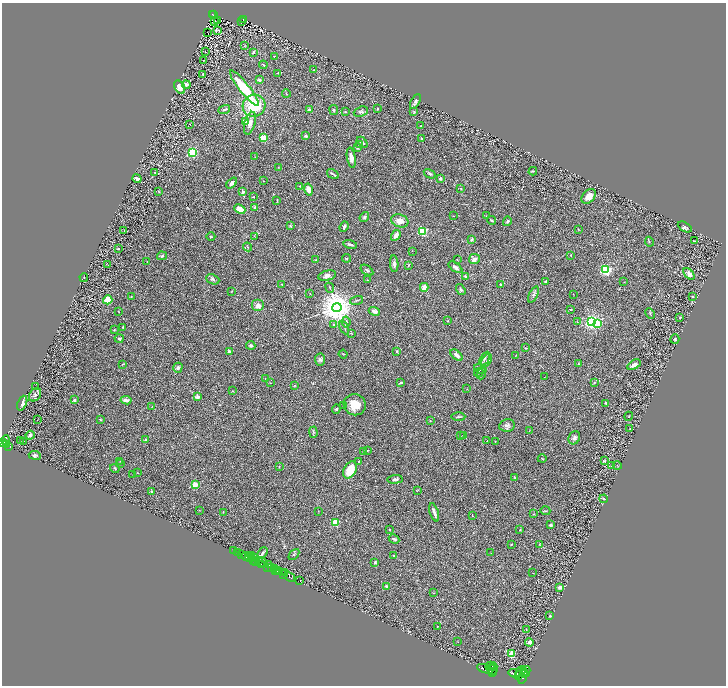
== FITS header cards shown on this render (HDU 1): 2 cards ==
NAXIS1  =                 1448
NAXIS2  =                 1367

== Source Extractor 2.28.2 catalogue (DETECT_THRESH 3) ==
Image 1448 x 1367 px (HDU 1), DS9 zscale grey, zoomed out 1/2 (1 PNG px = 2 x 2 image px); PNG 728 x 688 px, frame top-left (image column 1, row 1366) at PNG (2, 3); each listed source drawn as its Kron ellipse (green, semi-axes under 4 px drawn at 4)
Background 0.566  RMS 0.03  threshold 0.0898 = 3 sigma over >= 5 px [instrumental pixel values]
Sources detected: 315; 35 cannot appear on this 1/2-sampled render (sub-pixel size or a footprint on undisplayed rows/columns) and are neither listed nor drawn; the other 280 listed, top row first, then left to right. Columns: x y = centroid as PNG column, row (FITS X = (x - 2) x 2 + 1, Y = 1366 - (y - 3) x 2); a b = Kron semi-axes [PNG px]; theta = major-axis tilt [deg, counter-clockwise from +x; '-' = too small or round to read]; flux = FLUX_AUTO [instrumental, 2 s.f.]
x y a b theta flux
212 14 3 2 - 16
214 14 3 1 - 24
243 19 4 2 - 34
215 21 2 1 - 3.6
218 21 2 1 - 3.4
242 21 2 1 - 3.6
218 31 2 2 - 22
208 33 2 1 - 1.6
244 46 3 1 - 2.4
205 51 2 1 - 41
253 52 4 3 - 8.2
274 56 2 2 - 5.5
203 60 2 1 - 1.3
263 65 4 2 - 5.6
314 70 3 2 - 3.2
278 73 3 2 - 2.4
203 74 4 3 - 4.6
259 80 3 3 - 17
186 85 4 4 - 18
180 87 7 4 -60 36
244 88 22 5 -51 280
286 94 4 1 - 2.6
415 101 8 2 60 13
254 106 11 11 - 220
377 109 2 2 - 5.9
224 110 6 3 17 11
309 110 4 2 - 18
334 110 5 4 - 7.3
345 112 3 2 - 3.8
361 112 7 5 20 14
414 112 3 3 - 5.1
245 121 3 2 - 15
250 123 11 5 75 38
189 124 2 1 - 2.5
421 126 3 2 - 3.9
305 136 3 3 - 11
263 138 3 2 - 270
421 138 2 2 - 15
362 142 6 3 -45 14
359 145 3 3 - 4.9
357 148 3 3 - 7.6
192 153 3 3 - 690
255 157 3 2 - 2.2
351 158 10 4 -80 42
278 167 2 2 - 2.6
533 171 4 2 - 3.9
155 172 3 2 - 4.1
333 174 6 2 -33 11
430 174 6 3 -30 8
137 179 4 3 - 27
441 179 4 3 - 11
263 181 2 2 - 2
232 183 6 3 51 21
300 186 3 2 - 3.1
461 188 2 2 - 5.3
309 190 6 4 -77 52
159 191 3 2 - 2.7
243 192 4 3 - 13
589 196 8 6 46 49
253 197 2 2 - 3
277 200 4 2 - 4.5
255 207 3 3 - 11
240 209 6 4 -24 48
453 216 2 2 - 2.4
486 216 3 2 - 3
364 217 5 4 - 18
492 220 5 2 - 6.7
400 221 9 6 -18 46
507 221 5 4 - 11
290 226 4 3 - 5.6
344 227 5 2 - 13
685 227 7 4 -29 12
579 230 4 2 - 2.4
124 231 3 2 - 2
422 231 3 3 - 500
396 235 6 3 57 32
254 236 4 2 - 2.7
211 237 4 2 - 5.4
471 239 4 3 - 12
694 241 3 1 - 2.2
649 242 5 2 - 4
350 245 7 2 -14 12
247 247 5 3 - 5
118 248 3 2 - 4.6
412 251 2 2 - 1.7
571 255 3 2 - 3.7
162 256 5 4 - 8.8
347 258 4 3 - 5.6
457 259 2 2 - 2.3
474 259 5 5 - 30
316 260 3 3 - 3.7
147 261 2 2 - 3.5
107 264 3 2 - 1.5
394 264 8 4 -87 18
408 265 4 2 - 5.9
455 267 8 4 -37 18
367 270 7 3 -34 9.7
606 270 3 3 - 1000
689 274 7 4 -49 27
327 275 9 5 13 24
466 276 4 2 - 9.4
84 277 4 1 - 2.2
213 279 7 5 -21 11
367 280 2 2 - 3
545 282 3 2 - 4
624 282 2 2 - 1.9
282 284 3 2 - 4.7
500 284 3 2 - 4
424 287 4 3 - 47
330 288 5 2 - 4.8
461 290 6 4 -54 11
231 291 2 2 - 2.1
310 293 2 2 - 2.8
533 294 9 4 65 14
573 294 2 1 - 1.7
131 296 3 2 - 2.9
693 296 3 3 - 4.4
108 300 4 3 - 160
356 300 6 2 19 6.6
258 306 6 6 - 31
337 307 4 4 - 14000
570 309 4 2 - 4.3
374 311 6 4 -23 20
119 312 3 2 - 2.3
650 313 6 2 -64 4
680 318 3 1 - 2.9
448 321 3 3 - 5.3
346 322 5 4 - 12
577 322 3 2 - 3.2
592 322 3 3 - 2400
597 324 3 3 - 170
333 325 4 3 - 5.1
123 327 4 2 - 3.5
344 328 7 2 -65 6.4
114 330 3 2 - 4.3
351 333 4 2 - 2.7
119 338 4 3 - 9.1
675 339 5 4 - 9.3
251 345 5 4 - 8.9
525 348 3 2 - 3.3
397 351 2 2 - 14
229 352 2 2 - 64
343 354 4 2 - 3
456 355 7 4 -40 26
516 356 4 2 - 3.5
485 358 7 4 59 15
320 359 6 5 - 14
486 361 7 3 57 12
123 364 4 2 - 3.8
578 364 2 2 - 3.1
634 365 7 3 31 25
178 368 5 4 - 16
480 369 6 4 -20 12
479 372 5 4 - 9.9
481 373 6 3 72 7.8
545 377 4 1 - 1.7
265 379 2 2 - 3.9
594 382 3 3 - 5.3
270 383 3 2 - 2.4
401 383 4 3 - 8.1
295 385 4 2 - 2.9
36 387 2 1 - 1.4
467 389 2 1 - 1.3
233 391 2 2 - 4.9
35 395 7 5 50 18
198 397 3 3 - 21
74 400 2 2 - 43
126 400 5 3 - 35
22 403 8 4 67 27
606 403 3 2 - 6.1
355 405 11 10 - 81
152 406 2 1 - 1.5
344 406 3 3 - 6.2
336 409 4 3 - 6.8
629 416 5 2 - 4
458 417 7 2 -1 7.5
100 419 3 2 - 5.1
37 420 3 2 - 1.6
430 420 3 2 - 2.8
507 425 8 6 11 18
630 429 3 2 - 2.4
529 430 4 2 - 2.9
313 432 5 3 - 7.2
30 435 4 4 - 16
464 435 3 2 - 2.4
460 436 3 2 - 3.4
574 438 7 5 62 15
6 440 5 4 - 1200
145 440 3 2 - 4.1
20 441 2 1 - 2.9
487 441 2 1 - 2.3
495 441 3 2 - 1.9
3 442 2 2 - 910
23 442 2 1 - 8.8
7 444 4 2 - 310
9 446 3 2 - 280
367 451 3 2 - 3
363 452 2 2 - 8.9
35 455 6 4 -7 11
542 459 4 2 - 3.1
120 461 2 1 - 1.5
359 461 3 2 - 4.5
604 461 3 3 - 7.2
120 463 3 2 - 2.2
612 466 3 2 - 5.1
617 466 4 2 - 3.9
279 467 3 2 - 4.1
115 468 5 3 - 4.5
350 470 9 6 62 110
137 473 2 1 - 1.8
133 475 2 2 - 1.8
515 478 4 3 - 4.1
395 479 7 4 6 16
195 485 2 2 - 200
418 490 4 2 - 2.8
151 491 2 2 - 8.3
604 499 4 3 - 6.1
199 510 2 2 - 2.3
318 511 2 1 - 1.8
545 511 5 3 - 6.3
223 512 2 2 - 3
434 512 9 3 -72 26
533 514 3 2 - 3.4
472 516 3 2 - 3.9
335 522 3 3 - 300
550 525 3 3 - 15
389 530 2 2 - 3.2
520 530 2 2 - 4.4
394 539 5 3 - 12
511 544 3 2 - 3.3
539 545 2 2 - 2.9
233 551 3 1 - 90
238 553 2 1 - 260
262 553 6 2 51 9.9
491 553 2 2 - 1.6
294 554 6 4 47 7.4
242 555 2 2 - 780
394 555 3 2 - 3
246 556 4 2 - 180
251 556 2 1 - 23
250 557 2 1 - 120
254 558 2 1 - 540
254 560 4 2 - 110
259 560 3 1 - 320
255 561 2 1 - 260
263 562 5 2 - 820
375 562 3 3 - 12
262 564 2 1 - 350
269 564 3 2 - 400
267 567 2 1 - 530
271 568 2 1 - 170
274 568 3 2 - 1000
276 570 2 1 - 270
278 570 3 2 - 710
280 572 4 1 - 55
284 572 2 1 - 27
533 573 2 1 - 1.6
284 574 3 2 - 720
289 577 6 3 -37 1000
299 580 4 1 - 170
386 586 2 2 - 22
560 587 2 2 - 74
434 593 3 2 - 2.3
550 616 3 3 - 5.1
437 626 2 1 - 2.3
526 630 3 2 - 2.4
458 642 2 1 - 1.1
529 642 4 3 - 24
512 654 4 3 - 78
490 666 5 2 - 3400
493 667 4 2 - 2600
485 669 8 4 -18 13000
493 670 5 4 - 4100
520 671 6 2 52 3800
523 671 3 2 - 1800
526 672 6 2 64 1400
492 673 3 2 - 1800
515 673 7 4 -12 9400
518 676 2 2 - 2600
523 676 8 3 77 4800
At the frame edge (FLAGS 8, measured only in part): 1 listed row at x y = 3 442
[35 sub-pixel or undisplayed-footprint detections neither listed nor drawn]